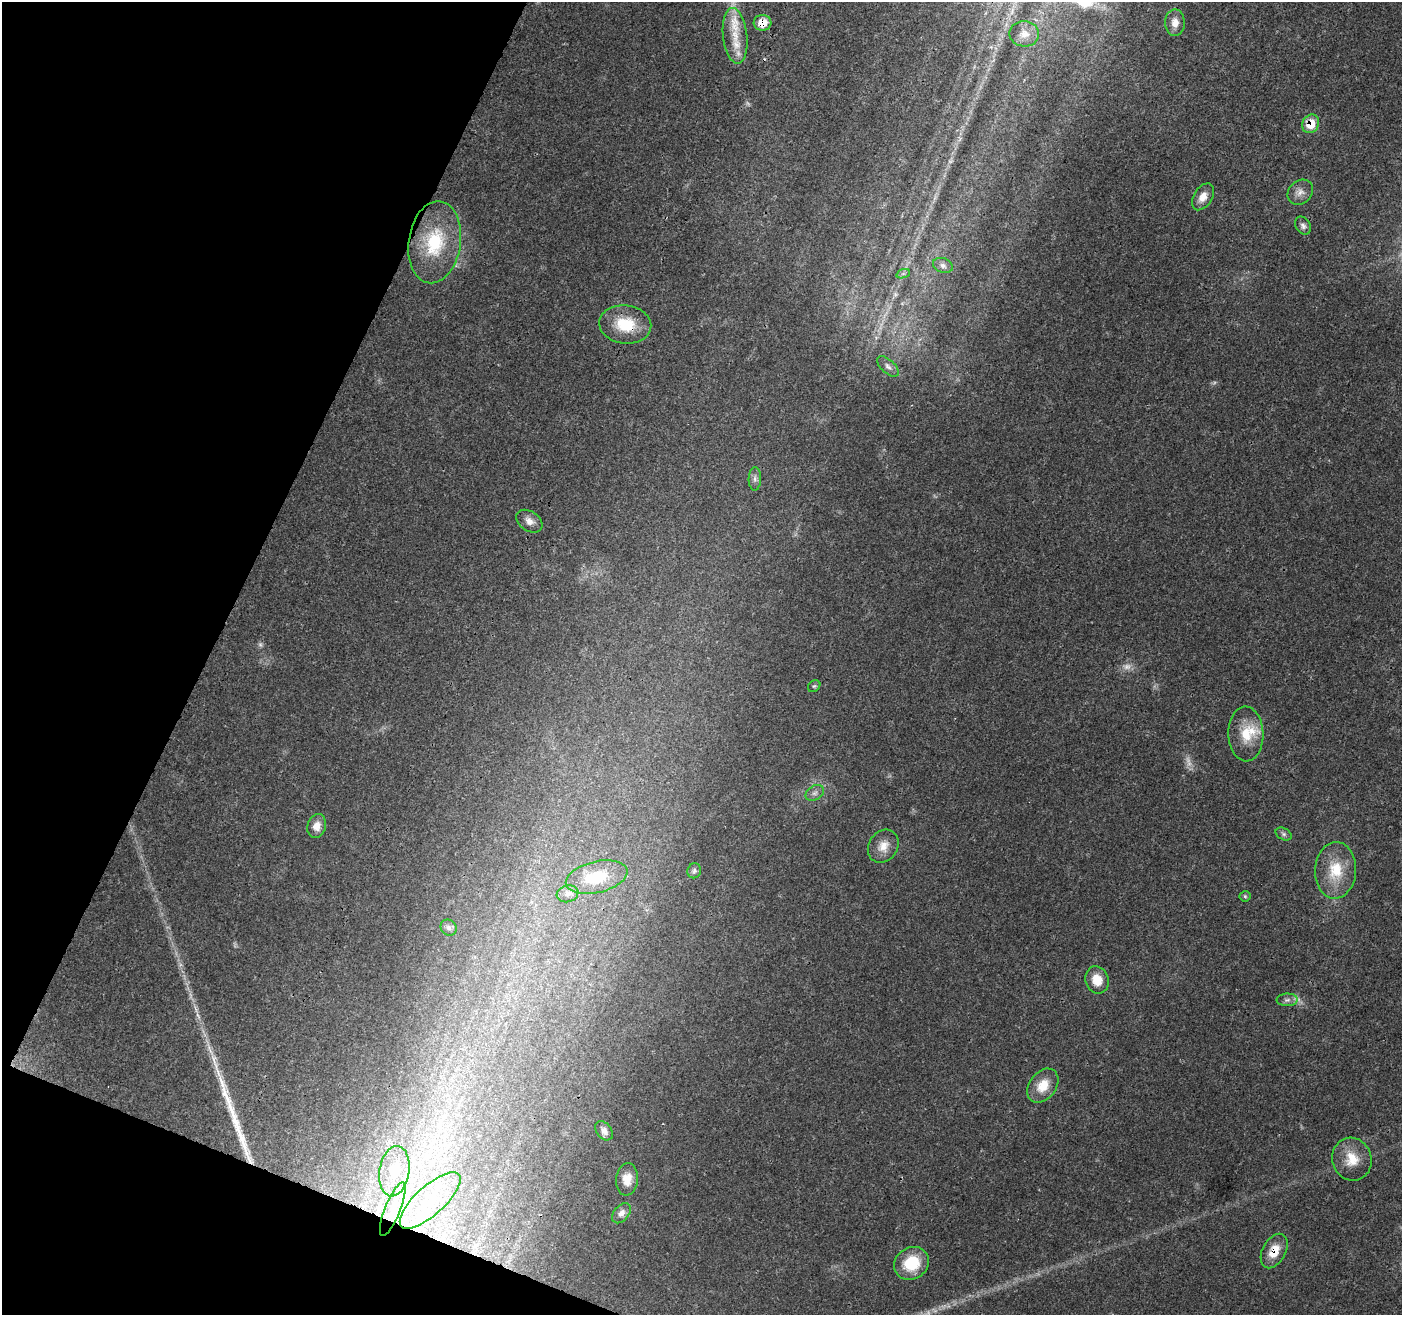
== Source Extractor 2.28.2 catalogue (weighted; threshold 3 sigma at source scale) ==
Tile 9 of 4 x 4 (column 1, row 3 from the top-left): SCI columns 12-1411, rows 1525-2837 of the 5623 x 5745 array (HDU 1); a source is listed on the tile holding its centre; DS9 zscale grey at full resolution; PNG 1404 x 1317 px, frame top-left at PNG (2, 2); each listed source drawn as its Kron ellipse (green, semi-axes under 4 px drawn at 4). Shown black and unused: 20% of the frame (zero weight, under 3 of 4 exposures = <1% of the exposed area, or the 3 px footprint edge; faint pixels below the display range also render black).
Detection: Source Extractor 2.28.2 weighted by HDU 2 'WHT'; one run over the whole footprint, this tile lists its part. Background 0.0271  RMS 0.0025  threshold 0.0114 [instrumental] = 3 sigma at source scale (4.5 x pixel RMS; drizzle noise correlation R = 1.50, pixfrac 1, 0.0396/0.0396 arcsec/px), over >= 5 px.
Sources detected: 52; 7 too faint to see at this stretch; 1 long thin detection or spike segment (spike, bleed or trail) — neither listed nor drawn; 5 inside a brighter listed object's ellipse — not listed separately; the other 39 listed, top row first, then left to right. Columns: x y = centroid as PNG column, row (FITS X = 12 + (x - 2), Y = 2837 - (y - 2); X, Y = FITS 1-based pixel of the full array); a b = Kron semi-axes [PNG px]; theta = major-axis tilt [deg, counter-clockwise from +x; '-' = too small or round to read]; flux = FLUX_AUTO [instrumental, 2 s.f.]
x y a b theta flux
763 23 9 8 - 4.5
1175 23 13 10 -89 2.3
1024 34 15 12 -3 2.5
735 36 28 12 -83 6.4
1311 124 9 8 - 6.2
1300 192 14 11 43 2
1203 197 14 9 58 2.5
1303 226 9 7 -56 0.98
435 242 41 26 81 17
943 265 10 7 -21 1.1
903 274 7 4 19 0.51
625 325 26 19 -7 9.3
888 367 13 6 -42 1.1
755 479 12 6 89 0.97
529 521 14 10 -33 2
814 686 7 5 42 0.45
1246 734 27 17 -88 7.1
815 793 10 7 34 1.1
317 826 12 9 75 2.2
1284 834 8 5 -27 0.66
883 846 17 14 54 3.2
1336 870 28 20 87 8.8
694 871 8 6 70 0.65
597 877 31 15 13 9.7
567 894 11 8 16 1.4
1245 896 5 5 - 0.39
449 928 8 7 - 0.77
1097 980 14 11 -71 4.1
1287 1000 10 6 1 0.97
1043 1086 19 13 52 5.1
604 1131 11 7 -51 1.4
1352 1159 21 19 -72 5.7
394 1171 25 15 81 7
627 1179 16 11 83 3.2
430 1200 39 14 42 13
393 1209 29 7 68 5.5
621 1213 11 7 50 1.5
1274 1251 18 11 62 4.6
912 1263 18 15 32 8.9
Overlapping masked pixels (flux is a lower limit): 4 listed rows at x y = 763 23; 1311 124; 625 325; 1274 1251